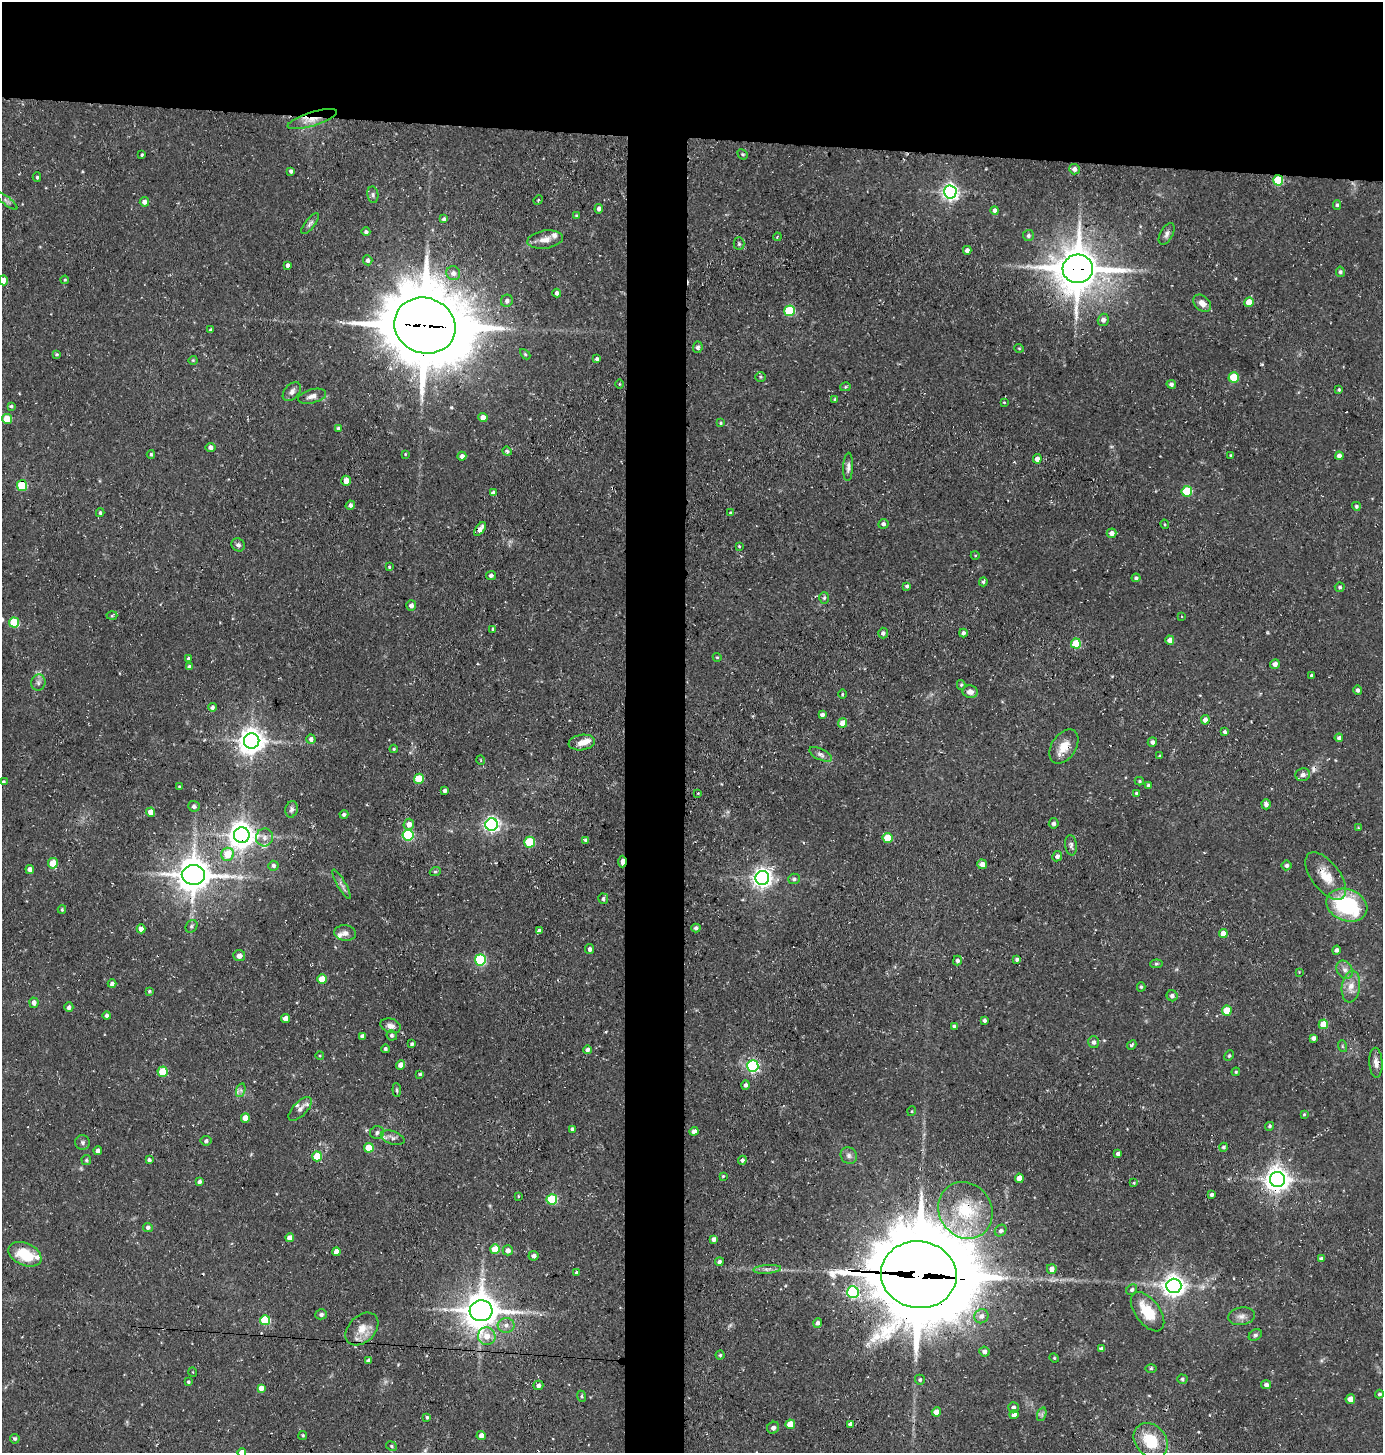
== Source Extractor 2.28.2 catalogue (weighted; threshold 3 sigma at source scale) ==
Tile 2 of 3 x 3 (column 2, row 1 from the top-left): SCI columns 1520-2900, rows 2905-4355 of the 4385 x 4355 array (HDU 1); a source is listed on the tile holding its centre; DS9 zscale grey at full resolution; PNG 1385 x 1455 px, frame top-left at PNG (2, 2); each listed source drawn as its Kron ellipse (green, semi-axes under 4 px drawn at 4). Shown black and unused: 13% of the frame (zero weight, under 3 of 4 exposures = <1% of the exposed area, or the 3 px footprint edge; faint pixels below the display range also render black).
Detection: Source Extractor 2.28.2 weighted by HDU 2 'WHT'; one run over the whole footprint, this tile lists its part. Background 0.0929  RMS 0.0063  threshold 0.0282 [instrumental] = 3 sigma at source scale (4.5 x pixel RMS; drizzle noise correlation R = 1.50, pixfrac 1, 0.05/0.05 arcsec/px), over >= 5 px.
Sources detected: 321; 1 too faint to see at this stretch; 2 inside a brighter object's white glare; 4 cosmic-ray / hot-pixel residue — neither listed nor drawn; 8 inside a brighter listed object's ellipse — not listed separately; the other 306 listed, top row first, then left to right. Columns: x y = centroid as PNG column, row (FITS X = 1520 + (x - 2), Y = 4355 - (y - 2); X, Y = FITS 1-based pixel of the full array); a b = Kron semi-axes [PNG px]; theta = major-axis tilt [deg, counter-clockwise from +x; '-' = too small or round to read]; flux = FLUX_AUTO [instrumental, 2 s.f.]
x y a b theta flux
312 119 26 7 17 8
142 154 3 3 - 1.1
743 154 5 4 - 0.87
1075 169 5 5 - 2.9
291 171 4 3 - 1.9
37 177 4 4 - 1
1278 180 5 5 - 31
950 192 6 6 - 240
373 195 8 5 -80 1.6
538 200 5 3 - 0.85
7 201 13 3 -38 1.5
144 202 5 4 - 3
1337 205 5 4 - 0.95
599 209 4 4 - 1.9
995 210 4 4 - 1.9
576 215 4 3 - 0.61
444 219 4 3 - 1.7
310 224 13 5 52 2
366 232 4 4 - 1.3
1167 234 12 6 61 2.4
1028 236 5 5 - 1.1
777 237 4 3 - 0.5
545 240 18 9 8 6
739 244 6 5 - 1.2
967 250 4 4 - 2.3
368 260 5 4 - 2.1
288 265 4 3 - 2.1
1078 269 15 14 - 2200
1340 272 5 4 - 1.5
453 273 7 6 - 3.2
3 280 5 4 - 5.8
65 280 4 3 - 0.7
557 293 4 4 - 2.1
507 301 6 6 - 2
1249 302 5 5 - 9.9
1202 303 10 7 -42 4.7
790 311 5 5 - 42
1103 320 6 5 - 3
425 326 31 27 -21 6500
211 330 4 3 - 1.1
698 347 6 5 - 1.6
1019 348 5 3 - 0.64
57 354 4 4 - 0.93
525 354 6 3 -45 0.78
597 359 4 4 - 1.7
193 360 4 4 - 0.66
761 377 5 4 - 0.82
1234 377 5 5 - 25
619 384 4 3 - 0.54
1171 384 5 4 - 1.7
845 387 5 4 - 0.77
1339 390 4 3 - 1
292 392 11 7 48 3
312 396 14 7 15 3.5
835 400 3 3 - 1.1
1004 402 3 3 - 0.55
11 406 4 3 - 0.85
483 418 4 4 - 5.6
7 419 5 5 - 14
721 423 4 3 - 0.76
339 428 4 4 - 1.6
210 447 5 4 - 2.5
507 451 4 4 - 1.5
151 454 4 3 - 0.93
405 454 4 3 - 0.51
1231 455 3 3 - 0.88
462 456 4 4 - 2.4
1339 456 4 4 - 3.4
1037 459 5 4 - 4.4
848 467 14 5 88 2.5
346 481 5 4 - 5.1
22 486 5 5 - 36
1187 491 5 5 - 36
493 493 4 4 - 2.1
350 505 5 4 - 2.2
1356 506 4 4 - 1.2
100 513 4 3 - 1
730 513 4 4 - 0.83
883 524 5 5 - 1.4
1165 524 5 3 - 0.67
480 529 8 4 54 4.7
1112 533 5 4 - 3.2
238 545 7 6 - 1.8
739 546 3 3 - 0.6
975 555 4 3 - 0.54
389 567 3 3 - 0.78
491 576 5 4 - 1.4
1136 578 4 4 - 1.5
983 582 4 4 - 1.2
907 586 4 4 - 1.1
1340 587 5 4 - 1.3
824 598 6 5 - 0.98
411 606 5 5 - 2.7
112 616 5 3 - 0.66
1182 616 3 3 - 0.69
14 623 5 5 - 27
493 629 4 3 - 1
883 633 5 5 - 1.8
963 633 4 4 - 1.8
1170 640 4 4 - 4.4
1076 644 5 5 - 24
717 657 4 4 - 0.73
188 658 4 3 - 1.1
1275 664 5 4 - 3.3
189 667 4 4 - 1.7
1312 676 3 3 - 1.6
38 683 8 7 - 2.2
961 685 5 4 - 0.91
1358 690 5 4 - 1.5
970 692 7 6 - 3.4
842 694 5 3 - 0.65
212 707 4 4 - 1.8
822 715 4 4 - 2.1
1205 720 4 4 - 3.7
843 723 5 4 - 7.9
1225 732 4 3 - 1.7
1339 738 4 4 - 1.8
311 739 5 4 - 2.3
252 741 8 7 - 710
582 742 13 7 8 5.6
1152 742 5 4 - 1.8
1064 747 19 12 57 9.4
394 749 4 4 - 0.7
820 754 12 5 -25 2.6
1160 756 4 3 - 0.86
481 760 5 3 - 0.46
1303 775 7 6 - 2.7
419 779 5 4 - 18
1139 781 4 3 - 0.92
3 782 4 3 - 1.2
1148 785 4 3 - 1
179 786 4 2 - 0.53
445 791 4 3 - 1.7
698 793 3 3 - 0.57
1136 793 4 4 - 0.81
1266 804 5 4 - 2
194 806 6 5 - 1.6
291 809 8 6 76 1.9
151 812 4 4 - 6.5
344 814 4 4 - 1.4
1054 823 5 5 - 1.6
409 824 6 5 - 4.1
492 824 6 6 - 190
1358 828 4 4 - 0.61
242 835 8 8 - 740
408 835 5 5 - 64
264 837 9 8 - 3.5
888 838 5 5 - 17
586 840 4 4 - 1.6
530 842 5 5 - 34
1071 845 10 6 -83 2.1
228 854 6 6 - 14
1057 856 5 4 - 1.8
622 862 6 3 88 6.1
53 863 5 5 - 12
982 864 5 5 - 4.5
1287 865 5 5 - 1.7
273 866 5 5 - 1.9
30 869 4 4 - 3.4
435 872 5 3 - 0.79
193 875 12 10 -1 1400
1326 876 28 14 -53 14
762 878 7 7 - 380
794 879 6 5 - 1.4
341 884 17 4 -60 2.4
603 899 5 5 - 1.8
1347 905 21 15 -20 70
62 910 4 3 - 0.84
191 926 7 5 55 1.4
696 928 4 4 - 1.6
141 929 4 4 - 3.9
540 931 4 3 - 2.5
345 933 11 8 -5 3.2
1223 933 4 4 - 5.8
590 949 5 4 - 2.1
1336 950 4 4 - 1.9
239 956 6 5 - 3.2
1017 959 4 4 - 1.3
480 960 5 5 - 64
957 961 5 4 - 2
1156 964 6 4 6 0.89
1345 970 10 7 -57 3.4
1299 972 3 3 - 0.44
322 979 5 4 - 12
112 984 4 4 - 2.1
1141 987 4 4 - 1
1351 987 16 9 81 7.2
149 991 4 3 - 0.87
1172 996 6 5 - 2
34 1003 5 4 - 2.8
69 1007 5 4 - 2
1227 1010 5 5 - 17
107 1016 4 4 - 1.7
285 1018 4 4 - 5.3
984 1020 3 3 - 1.4
1323 1024 5 4 - 14
390 1026 10 7 -18 3.4
954 1026 4 3 - 1.1
392 1035 5 5 - 1.3
362 1036 4 4 - 2.6
1314 1038 4 4 - 2.2
1094 1042 6 5 - 1.9
412 1044 4 4 - 1.1
1132 1045 5 3 - 1.4
1342 1046 6 4 -72 0.86
385 1049 4 4 - 1.1
587 1050 4 4 - 1.7
320 1055 4 3 - 0.63
1229 1056 5 4 - 0.88
1376 1063 15 6 -87 3.8
400 1065 4 4 - 4.7
753 1066 6 5 - 110
163 1072 5 5 - 22
1236 1072 4 3 - 0.73
420 1074 4 3 - 0.89
745 1085 4 4 - 2
241 1090 7 4 72 1.4
397 1090 7 3 -84 0.98
300 1109 15 7 46 3
912 1111 5 3 - 0.53
1304 1114 3 3 - 0.63
245 1118 4 4 - 8.6
1270 1126 4 4 - 1
572 1129 4 3 - 1.4
694 1131 4 4 - 3
377 1133 7 6 - 2
393 1138 12 6 -19 3
206 1141 5 5 - 1.3
83 1142 7 7 - 1.7
1223 1147 4 4 - 1.3
369 1148 5 5 - 17
98 1151 4 4 - 2.3
1118 1154 4 4 - 1.8
849 1155 8 7 - 2.4
317 1156 5 5 - 17
86 1160 5 5 - 0.87
149 1160 4 3 - 1.4
742 1160 4 4 - 1.8
723 1176 3 3 - 0.66
1019 1178 4 4 - 5
1277 1179 7 7 - 630
199 1182 4 3 - 1.6
1134 1183 3 2 - 0.54
1211 1194 4 3 - 1.3
518 1196 4 3 - 0.61
552 1199 5 5 - 41
965 1210 29 26 -55 33
148 1227 5 4 - 1.8
1001 1231 6 5 - 1.6
290 1238 4 4 - 5.9
714 1239 4 4 - 2.9
495 1249 5 5 - 14
508 1250 5 5 - 4
336 1252 4 4 - 4.6
25 1254 17 11 -24 21
534 1256 5 5 - 2.3
1321 1259 4 4 - 1.9
719 1262 4 4 - 1.9
767 1269 14 4 4 2.5
1052 1269 5 5 - 4.1
577 1273 4 4 - 1.8
919 1275 38 33 -8 11000
1174 1286 7 7 - 430
1132 1290 6 5 - 1.3
853 1292 6 5 - 81
481 1311 11 10 - 1400
1148 1312 23 12 -54 19
321 1314 6 5 - 1.6
981 1316 7 7 - 3.1
1241 1316 13 9 8 3.8
265 1320 5 5 - 31
818 1323 5 4 - 1.9
506 1325 8 7 - 3.3
362 1329 19 13 45 9.3
1255 1335 7 5 33 1.4
487 1336 9 8 - 7.2
1101 1348 4 3 - 1.6
984 1352 5 5 - 2.6
720 1355 4 4 - 0.87
1054 1358 5 4 - 0.68
368 1361 4 4 - 2
1151 1368 5 3 - 0.89
193 1372 4 3 - 0.45
1182 1379 5 4 - 1
920 1380 5 5 - 1.3
188 1382 4 3 - 1.1
538 1385 5 4 - 1.8
1266 1385 5 4 - 2
261 1388 4 4 - 4.5
1379 1394 4 4 - 0.99
582 1396 5 4 - 1
1350 1399 5 5 - 6.8
1013 1407 5 5 - 1.4
936 1412 4 4 - 6.7
1042 1414 7 4 72 1.4
1014 1415 4 4 - 4.5
427 1417 4 3 - 1.1
790 1424 5 4 - 10
850 1424 4 3 - 2.2
773 1428 6 5 - 2.2
303 1435 4 4 - 0.93
481 1436 4 4 - 4.4
15 1439 5 5 - 1.2
1151 1441 19 15 -49 24
391 1446 5 4 - 1.1
242 1452 4 4 - 4.8
Overlapping masked pixels (flux is a lower limit): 17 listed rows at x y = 312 119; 1278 180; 1078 269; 425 326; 22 486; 480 529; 252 741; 1064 747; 242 835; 228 854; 622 862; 193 875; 1326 876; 1277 1179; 965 1210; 919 1275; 481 1311
Isophote crosses this tile's border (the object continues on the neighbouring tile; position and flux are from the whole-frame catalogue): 2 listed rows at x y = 3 280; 242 1452